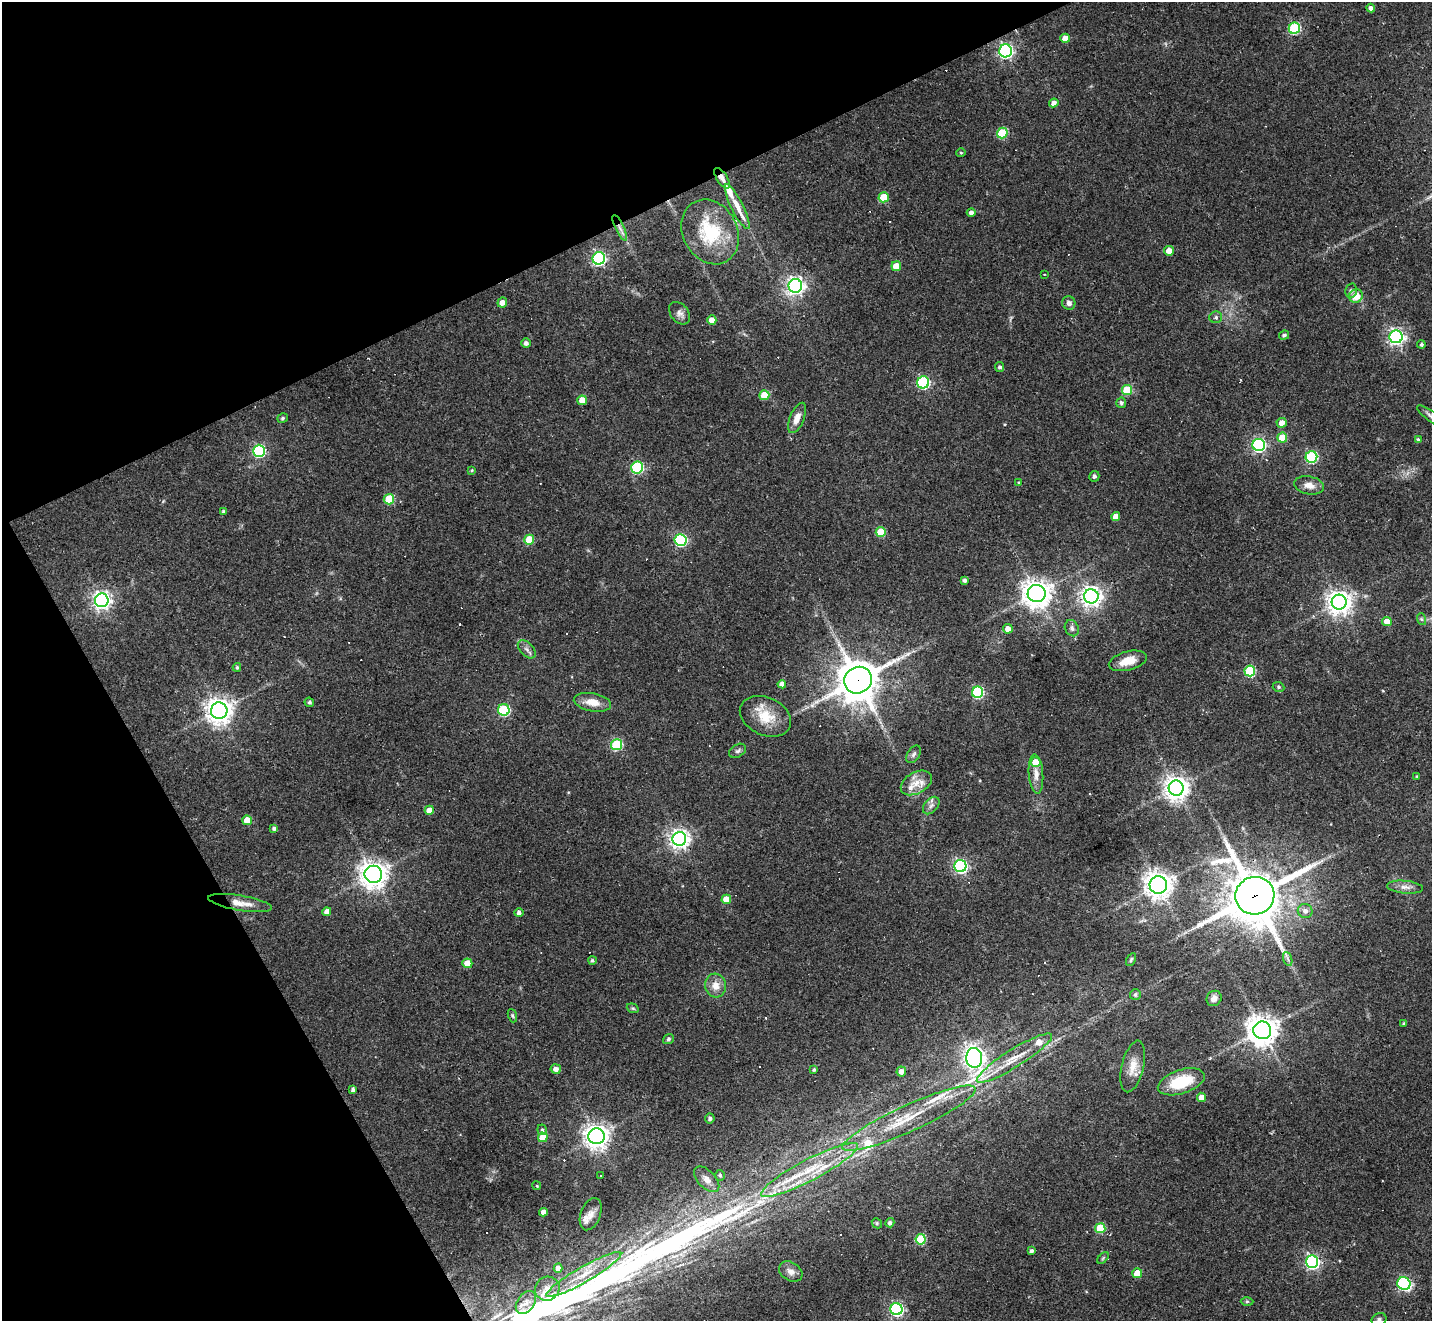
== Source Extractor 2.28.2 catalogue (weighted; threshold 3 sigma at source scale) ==
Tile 5 of 4 x 4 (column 1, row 2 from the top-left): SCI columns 1-1430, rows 2921-4239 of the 5719 x 5707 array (HDU 1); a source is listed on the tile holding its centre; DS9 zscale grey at full resolution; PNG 1434 x 1323 px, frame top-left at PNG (2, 2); each listed source drawn as its Kron ellipse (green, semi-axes under 4 px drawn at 4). Shown black and unused: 25% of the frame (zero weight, under 2 of 3 exposures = <1% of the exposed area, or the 3 px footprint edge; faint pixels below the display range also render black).
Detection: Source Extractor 2.28.2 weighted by HDU 2 'WHT'; one run over the whole footprint, this tile lists its part. Background 0.0432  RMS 0.005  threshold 0.0224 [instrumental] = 3 sigma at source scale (4.5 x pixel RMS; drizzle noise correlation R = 1.50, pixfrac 1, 0.05/0.05 arcsec/px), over >= 5 px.
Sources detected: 177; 2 inside a brighter object's white glare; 18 cosmic-ray / hot-pixel residue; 1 long thin detection or spike segment (spike, bleed or trail) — neither listed nor drawn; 6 inside a brighter listed object's ellipse — not listed separately; the other 150 listed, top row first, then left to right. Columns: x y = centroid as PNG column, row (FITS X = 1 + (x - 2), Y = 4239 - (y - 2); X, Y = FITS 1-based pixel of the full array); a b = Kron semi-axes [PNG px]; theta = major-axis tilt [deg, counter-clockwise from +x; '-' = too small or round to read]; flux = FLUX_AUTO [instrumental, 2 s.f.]
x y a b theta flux
1371 8 4 4 - 2.1
1294 28 6 5 - 49
1065 38 5 4 - 4.5
1006 51 6 6 - 120
1054 103 4 4 - 2.6
1002 133 5 5 - 27
961 153 5 3 - 0.48
722 178 12 5 -58 3.1
884 197 5 5 - 15
737 207 25 6 -64 6.4
971 213 4 4 - 1.8
620 228 14 4 -64 2.4
710 232 34 27 -62 30
1169 251 5 5 - 4.2
599 258 6 6 - 98
896 266 5 5 - 7.7
1044 274 3 2 - 0.5
795 286 7 7 - 210
1351 291 7 5 76 1.1
1356 296 7 6 - 7.9
502 302 5 5 - 3.2
1069 303 7 6 - 1.9
680 313 12 9 -50 2.5
1216 317 6 6 - 1.1
712 320 4 4 - 6.6
1284 335 5 4 - 1.1
1396 337 6 6 - 160
526 343 5 5 - 1.7
1421 344 4 4 - 0.99
1000 367 5 4 - 1.1
923 382 6 6 - 65
1127 390 5 5 - 22
764 395 5 5 - 13
582 400 4 4 - 5.7
1121 403 5 5 - 1.3
1431 416 17 5 -35 2
283 418 5 4 - 0.89
797 418 16 7 67 4.4
1281 423 5 5 - 3.4
1282 438 5 5 - 12
1418 439 4 3 - 0.71
1259 445 6 6 - 100
259 451 6 6 - 65
1311 457 6 5 - 56
637 467 6 6 - 58
471 470 4 3 - 0.6
1094 476 5 5 - 1.3
1019 482 4 3 - 0.44
1309 485 15 9 -11 4.1
389 499 5 5 - 25
224 511 4 3 - 0.85
1116 516 4 4 - 5
881 532 5 5 - 18
529 540 5 5 - 17
681 540 6 6 - 67
964 580 4 4 - 1.3
1037 594 9 8 - 590
1091 596 7 7 - 290
102 600 7 6 - 220
1339 602 7 7 - 440
1421 619 6 4 -70 0.67
1387 622 5 4 - 5.7
1072 628 8 6 -62 1.7
1008 629 5 5 - 4.2
527 649 11 6 -45 1.9
1128 661 19 9 15 7.8
237 667 4 3 - 0.72
1250 671 5 5 - 38
858 680 14 13 - 1400
782 684 4 4 - 2.7
1278 687 6 4 -22 0.8
978 692 6 5 - 58
309 702 5 4 - 0.8
592 702 19 9 -10 6.2
504 710 6 6 - 48
219 711 8 8 - 490
765 716 27 19 -25 13
617 745 5 5 - 43
738 751 9 6 31 1.3
913 754 9 6 59 1.4
1036 762 5 5 - 8.6
1036 774 20 7 -86 4.2
1417 776 3 3 - 0.45
916 783 17 10 29 5.8
1176 788 7 7 - 450
931 805 10 6 49 2
429 810 4 4 - 6.3
247 820 5 4 - 7.9
274 828 4 3 - 1.2
679 839 7 7 - 270
960 866 6 6 - 110
373 874 9 8 - 510
1158 885 9 8 - 510
1405 887 18 6 -6 3.1
1255 896 19 19 - 2500
726 899 5 5 - 9
240 903 32 7 -10 6.3
1305 911 7 7 - 2.4
327 912 4 4 - 2.9
519 913 5 4 - 1.6
1131 959 7 4 63 0.77
1288 959 7 4 -71 1.1
592 960 4 4 - 0.95
467 963 5 5 - 9.2
716 985 12 10 -83 4.8
1135 995 5 5 - 1.2
1214 998 8 7 - 2.8
633 1008 6 4 -20 0.7
512 1016 7 4 -70 0.77
1404 1024 3 3 - 0.78
1262 1030 9 9 - 720
668 1039 6 5 - 0.88
974 1058 10 8 -84 280
1014 1058 44 9 32 12
1133 1066 26 11 76 6.9
556 1069 5 5 - 2.7
814 1070 4 3 - 0.79
901 1072 5 4 - 2.5
1181 1082 24 12 18 20
353 1090 4 4 - 1.5
1201 1097 4 4 - 4.8
710 1118 5 4 - 1
909 1118 73 13 24 25
542 1130 5 4 - 0.88
596 1136 8 8 - 400
543 1137 5 5 - 11
809 1170 54 10 28 24
720 1175 5 5 - 1.1
601 1176 3 2 - 0.61
707 1179 15 9 -45 3.7
537 1186 4 3 - 0.5
543 1212 4 4 - 2.7
591 1214 17 10 69 4.2
877 1223 5 4 - 0.68
890 1223 4 4 - 1.4
1100 1228 5 5 - 21
921 1239 5 5 - 30
1031 1251 4 3 - 1.3
1103 1258 7 4 46 0.7
1312 1262 6 6 - 120
558 1268 4 4 - 3.6
791 1272 13 9 -32 3
1137 1273 5 5 - 10
584 1274 43 8 30 13
1404 1284 6 6 - 72
547 1289 12 11 - 4.8
1247 1301 6 4 1 0.62
526 1302 13 8 54 3.4
896 1309 6 6 - 100
1379 1320 8 6 30 1.3
Overlapping masked pixels (flux is a lower limit): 4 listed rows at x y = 722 178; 620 228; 858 680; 1255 896
Isophote crosses this tile's border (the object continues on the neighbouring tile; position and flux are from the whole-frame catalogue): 2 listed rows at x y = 1431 416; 1379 1320